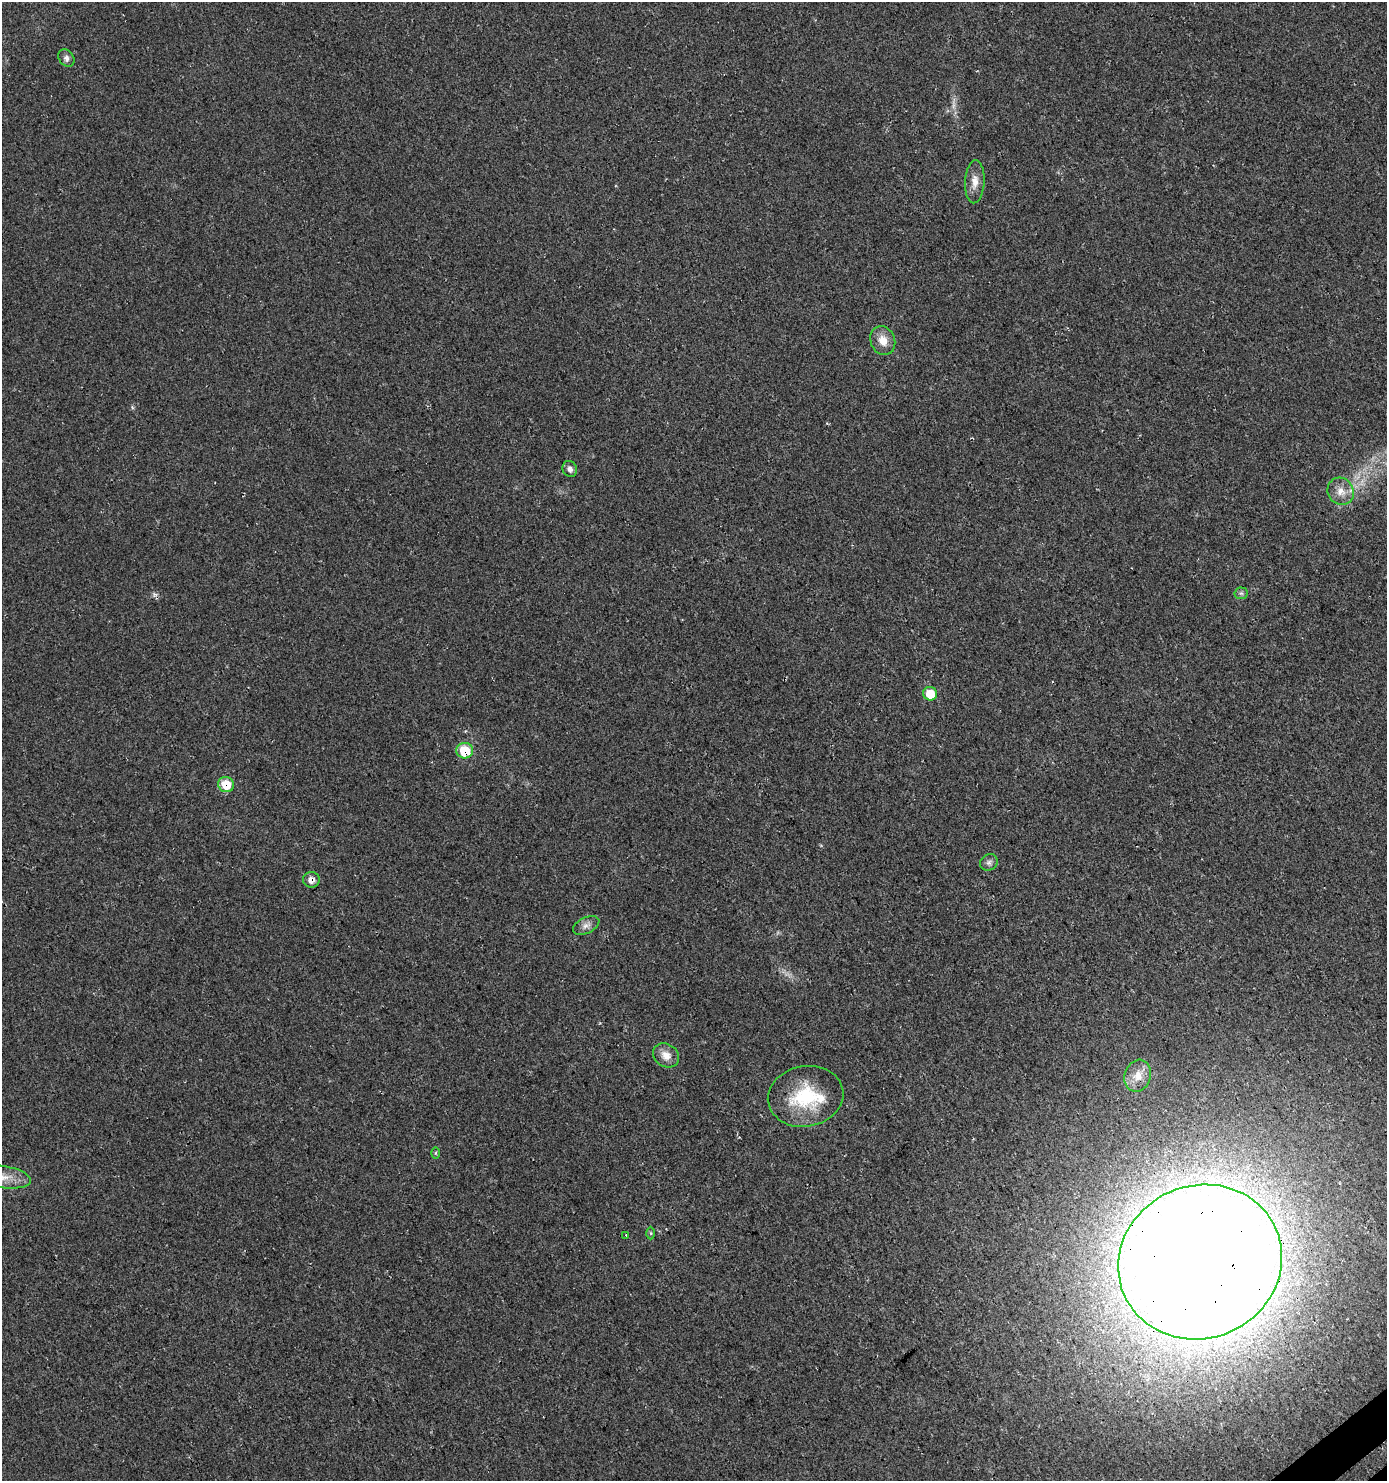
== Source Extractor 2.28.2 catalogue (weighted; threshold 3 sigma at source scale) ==
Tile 6 of 4 x 4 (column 2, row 2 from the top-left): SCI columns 1614-2998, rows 3003-4481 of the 5935 x 6014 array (HDU 1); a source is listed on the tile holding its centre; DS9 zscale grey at full resolution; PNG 1389 x 1483 px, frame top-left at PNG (2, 2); each listed source drawn as its Kron ellipse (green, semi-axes under 4 px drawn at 4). Shown black and unused: <1% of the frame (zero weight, under 3 of 4 exposures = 5% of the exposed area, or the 3 px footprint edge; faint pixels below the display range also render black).
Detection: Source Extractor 2.28.2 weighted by HDU 2 'WHT'; one run over the whole footprint, this tile lists its part. Background 0.0241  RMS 0.007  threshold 0.0313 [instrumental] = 3 sigma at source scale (4.5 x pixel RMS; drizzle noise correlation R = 1.50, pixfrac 1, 0.0396/0.0396 arcsec/px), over >= 5 px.
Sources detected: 22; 1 too faint to see at this stretch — neither listed nor drawn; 1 inside a brighter listed object's ellipse — not listed separately; the other 20 listed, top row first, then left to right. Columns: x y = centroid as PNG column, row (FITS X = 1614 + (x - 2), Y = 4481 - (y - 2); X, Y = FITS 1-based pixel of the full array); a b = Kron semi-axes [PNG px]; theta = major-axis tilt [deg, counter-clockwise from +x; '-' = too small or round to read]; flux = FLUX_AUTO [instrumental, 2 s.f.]
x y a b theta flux
66 58 9 7 -52 2.7
975 182 21 10 87 7.3
883 341 15 12 -66 8.8
570 469 8 7 - 3.3
1341 491 14 13 - 7.7
1241 593 6 6 - 1.5
930 694 7 6 - 16
465 751 8 7 - 25
226 785 8 7 - 21
989 862 9 8 - 2.7
311 880 8 8 - 4.1
586 925 14 7 27 4
666 1055 13 11 -33 7.2
1138 1076 16 13 72 8.3
806 1096 38 30 10 43
436 1153 6 4 90 0.81
2 1177 29 11 -9 14
651 1233 6 4 -89 0.97
626 1235 3 2 - 0.61
1200 1262 83 76 24 3500
Overlapping masked pixels (flux is a lower limit): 4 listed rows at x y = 465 751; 226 785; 311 880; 1200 1262
Isophote crosses this tile's border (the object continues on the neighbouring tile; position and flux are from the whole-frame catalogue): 1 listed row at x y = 2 1177